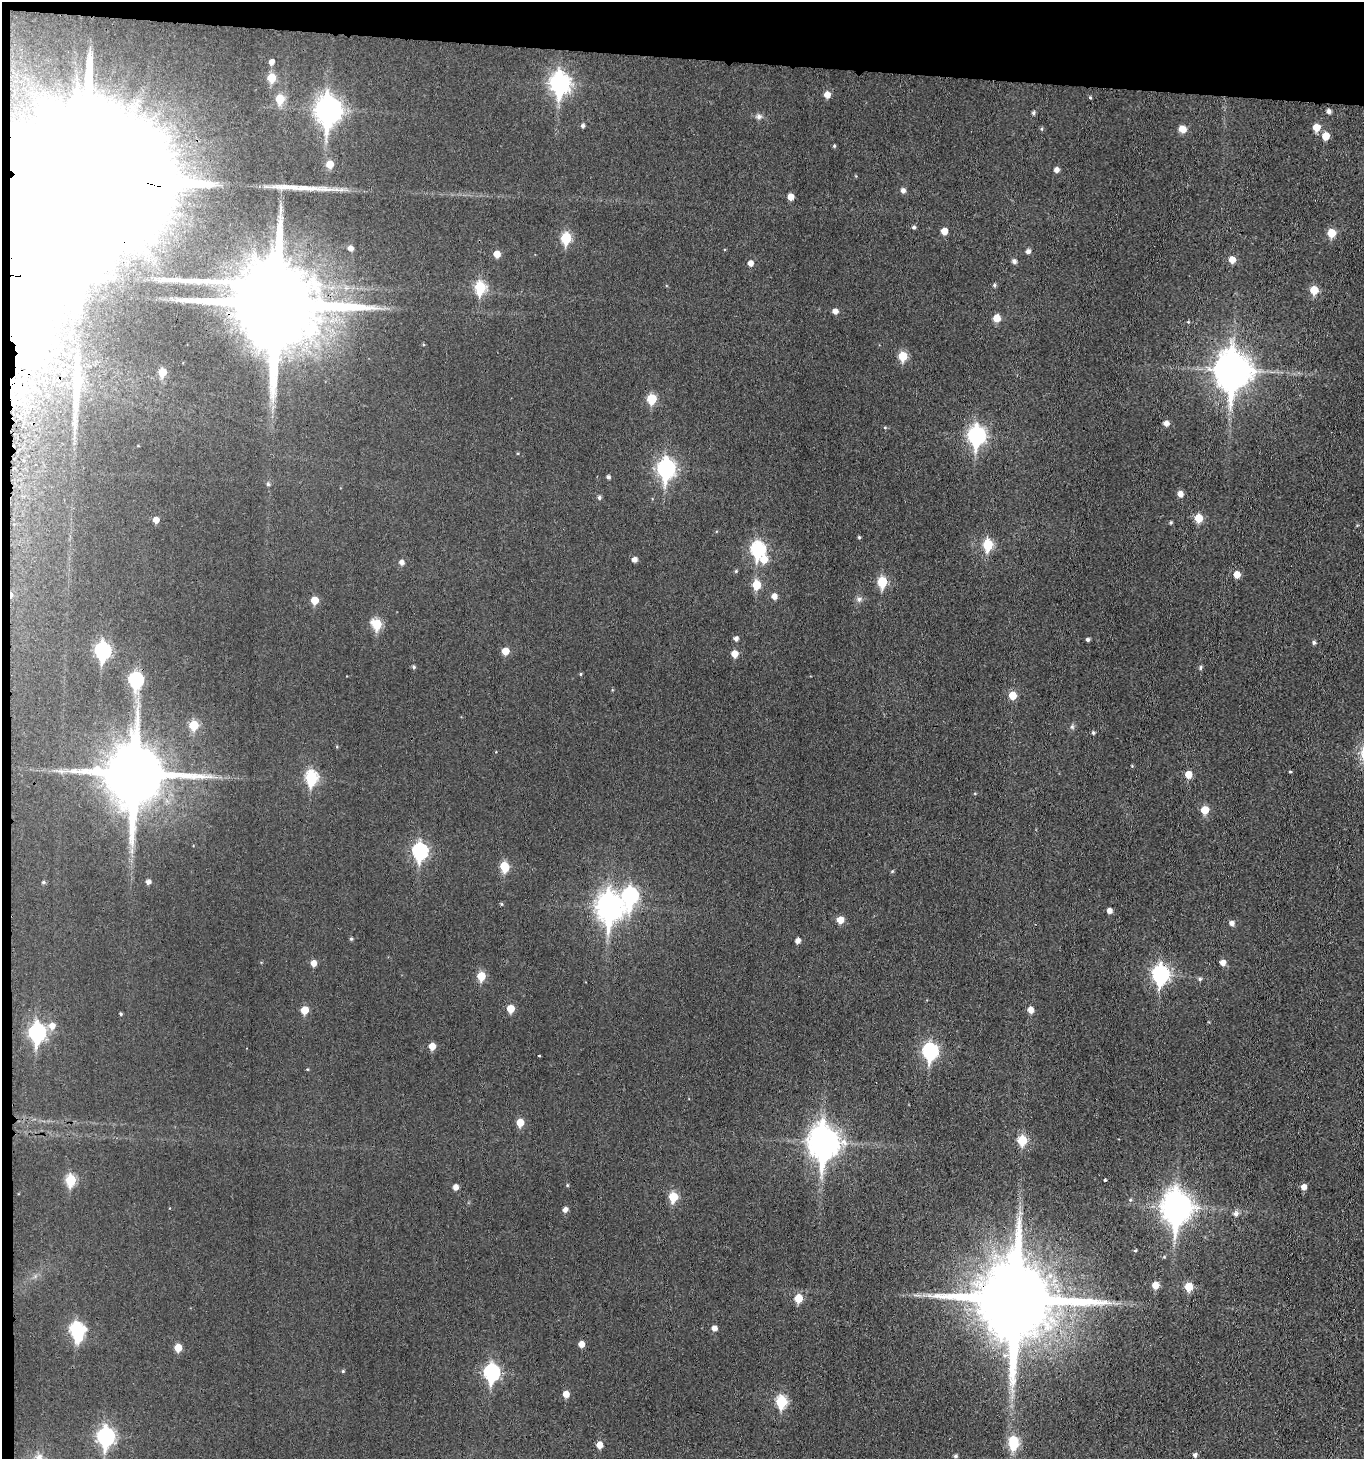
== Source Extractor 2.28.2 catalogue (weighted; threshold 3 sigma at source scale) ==
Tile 1 of 3 x 3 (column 1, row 1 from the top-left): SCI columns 222-1583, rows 2922-4378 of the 4469 x 4387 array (HDU 1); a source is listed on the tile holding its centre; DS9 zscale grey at full resolution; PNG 1366 x 1461 px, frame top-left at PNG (2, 2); no overlay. Shown black and unused: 5% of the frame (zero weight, under 3 of 4 exposures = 6% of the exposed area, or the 3 px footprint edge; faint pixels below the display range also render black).
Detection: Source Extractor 2.28.2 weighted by HDU 2 'WHT'; one run over the whole footprint, this tile lists its part. Background 0.038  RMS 0.0066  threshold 0.0297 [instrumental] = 3 sigma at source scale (4.5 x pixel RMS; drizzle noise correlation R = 1.50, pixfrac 1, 0.05/0.05 arcsec/px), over >= 5 px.
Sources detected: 151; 3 inside a brighter object's white glare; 1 cosmic-ray / hot-pixel residue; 1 long thin detection or spike segment (spike, bleed or trail) — not listed; the other 146 listed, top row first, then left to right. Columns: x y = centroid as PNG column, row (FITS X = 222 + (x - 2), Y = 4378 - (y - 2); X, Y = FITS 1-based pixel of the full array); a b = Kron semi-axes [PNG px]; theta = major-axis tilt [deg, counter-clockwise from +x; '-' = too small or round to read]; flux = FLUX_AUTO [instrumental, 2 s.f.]
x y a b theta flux
271 62 5 4 - 3
271 78 6 5 - 16
560 84 10 8 90 270
827 95 6 5 - 5.2
1090 97 4 4 - 0.71
280 99 7 6 - 17
328 110 12 9 87 520
1329 111 4 4 - 2.2
1033 113 5 4 - 1.2
759 116 7 7 - 2.1
583 126 4 4 - 1.5
1316 127 6 5 - 8.5
1042 129 6 3 82 0.79
1182 129 7 6 - 6.8
1326 136 6 5 - 9.7
834 146 5 4 - 0.85
330 164 6 6 - 8.9
1056 170 5 5 - 3.1
78 179 87 37 -2 82000
903 190 5 5 - 2.4
791 197 5 5 - 5.2
914 227 5 4 - 1.3
944 231 5 5 - 7
1331 233 6 6 - 14
566 238 6 6 - 30
351 248 6 5 - 2.9
1028 251 5 5 - 2.3
497 254 6 5 - 6.4
1232 260 6 5 - 7
1014 261 5 5 - 2.1
750 263 5 5 - 3.6
994 285 5 4 - 1.2
480 287 7 6 - 42
1314 290 6 5 - 15
277 304 26 22 -11 14000
835 311 6 5 - 3.4
997 318 6 6 - 9.4
1188 322 5 3 - 0.54
903 356 6 5 - 19
1233 370 14 11 89 1300
162 372 5 5 - 12
77 385 64 10 85 31
652 399 6 6 - 23
1166 423 5 5 - 3.2
976 436 9 7 88 180
666 469 9 7 87 200
608 477 4 4 - 1.5
268 484 5 5 - 1.1
1180 494 5 5 - 4.1
599 497 5 5 - 1.3
1198 518 6 6 - 13
156 520 5 5 - 4.1
1171 523 4 4 - 0.85
859 537 4 4 - 0.76
988 545 7 5 87 34
758 549 8 7 - 84
764 559 8 7 - 9.5
634 560 5 5 - 2.9
401 562 5 5 - 2.9
736 571 5 4 - 0.76
1237 574 5 5 - 6.9
882 582 6 5 - 28
756 585 6 6 - 16
774 596 6 5 - 3.6
859 599 7 6 - 1.9
315 600 5 5 - 10
377 624 6 6 - 27
736 638 5 5 - 2.1
1088 639 4 4 - 1.3
1314 642 5 5 - 1.2
103 651 8 7 - 120
505 651 5 5 - 8.6
735 654 6 5 - 6.5
414 667 5 4 - 1
1200 667 6 5 - 1.1
580 674 4 4 - 0.68
136 680 8 6 -90 76
1012 695 6 5 - 12
194 725 6 6 - 20
1072 727 6 5 - 1.3
1093 733 5 4 - 1
1132 766 4 4 - 0.53
1290 772 4 3 - 0.65
135 774 19 17 89 4900
1188 774 6 5 - 7.9
311 778 8 6 87 56
1205 810 6 6 - 12
420 851 8 7 - 110
504 867 7 5 -71 21
892 871 5 4 - 0.7
43 882 5 4 - 0.99
148 882 5 5 - 2.3
630 896 11 7 80 110
501 904 4 4 - 0.67
610 907 12 9 89 600
1109 911 5 4 - 3.4
840 920 6 5 - 7.6
1232 923 5 5 - 2.9
351 939 5 4 - 0.87
798 941 5 5 - 3.1
313 963 5 5 - 5.3
1223 963 5 5 - 4.1
1160 974 9 7 -90 160
481 976 6 6 - 15
1200 979 6 5 - 1.2
510 1009 6 5 - 10
304 1010 6 5 - 10
1031 1010 6 5 - 4.3
121 1014 4 4 - 0.86
52 1026 8 7 - 5
37 1033 9 7 87 150
432 1046 5 5 - 7.1
930 1051 8 7 - 110
539 1056 3 3 - 1.2
520 1122 6 5 - 9.9
1022 1140 6 5 - 25
823 1142 13 10 -90 880
71 1180 6 5 - 33
1105 1180 3 3 - 2.5
567 1185 5 3 - 0.59
455 1187 5 5 - 3.7
1304 1187 5 5 - 3.8
673 1197 6 5 - 21
1130 1200 5 4 - 0.77
1177 1207 13 10 89 760
565 1209 5 5 - 3.1
1236 1214 7 6 - 2.4
1135 1250 5 3 - 0.69
1164 1257 5 3 - 0.64
1155 1285 5 5 - 8
1189 1287 6 5 - 14
798 1298 6 5 - 15
1016 1299 23 22 - 9300
714 1328 5 5 - 3.1
76 1329 7 7 - 73
581 1344 5 5 - 5
178 1348 5 5 - 10
343 1371 4 4 - 0.73
492 1373 8 7 - 120
566 1394 5 5 - 6.1
782 1402 7 6 - 41
106 1437 9 7 88 170
1013 1443 10 6 -87 33
599 1445 6 5 - 6
1195 1455 5 4 - 1.7
955 1456 4 4 - 1.3
Overlapping masked pixels (flux is a lower limit): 5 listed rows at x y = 78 179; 277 304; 1233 370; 135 774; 1016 1299